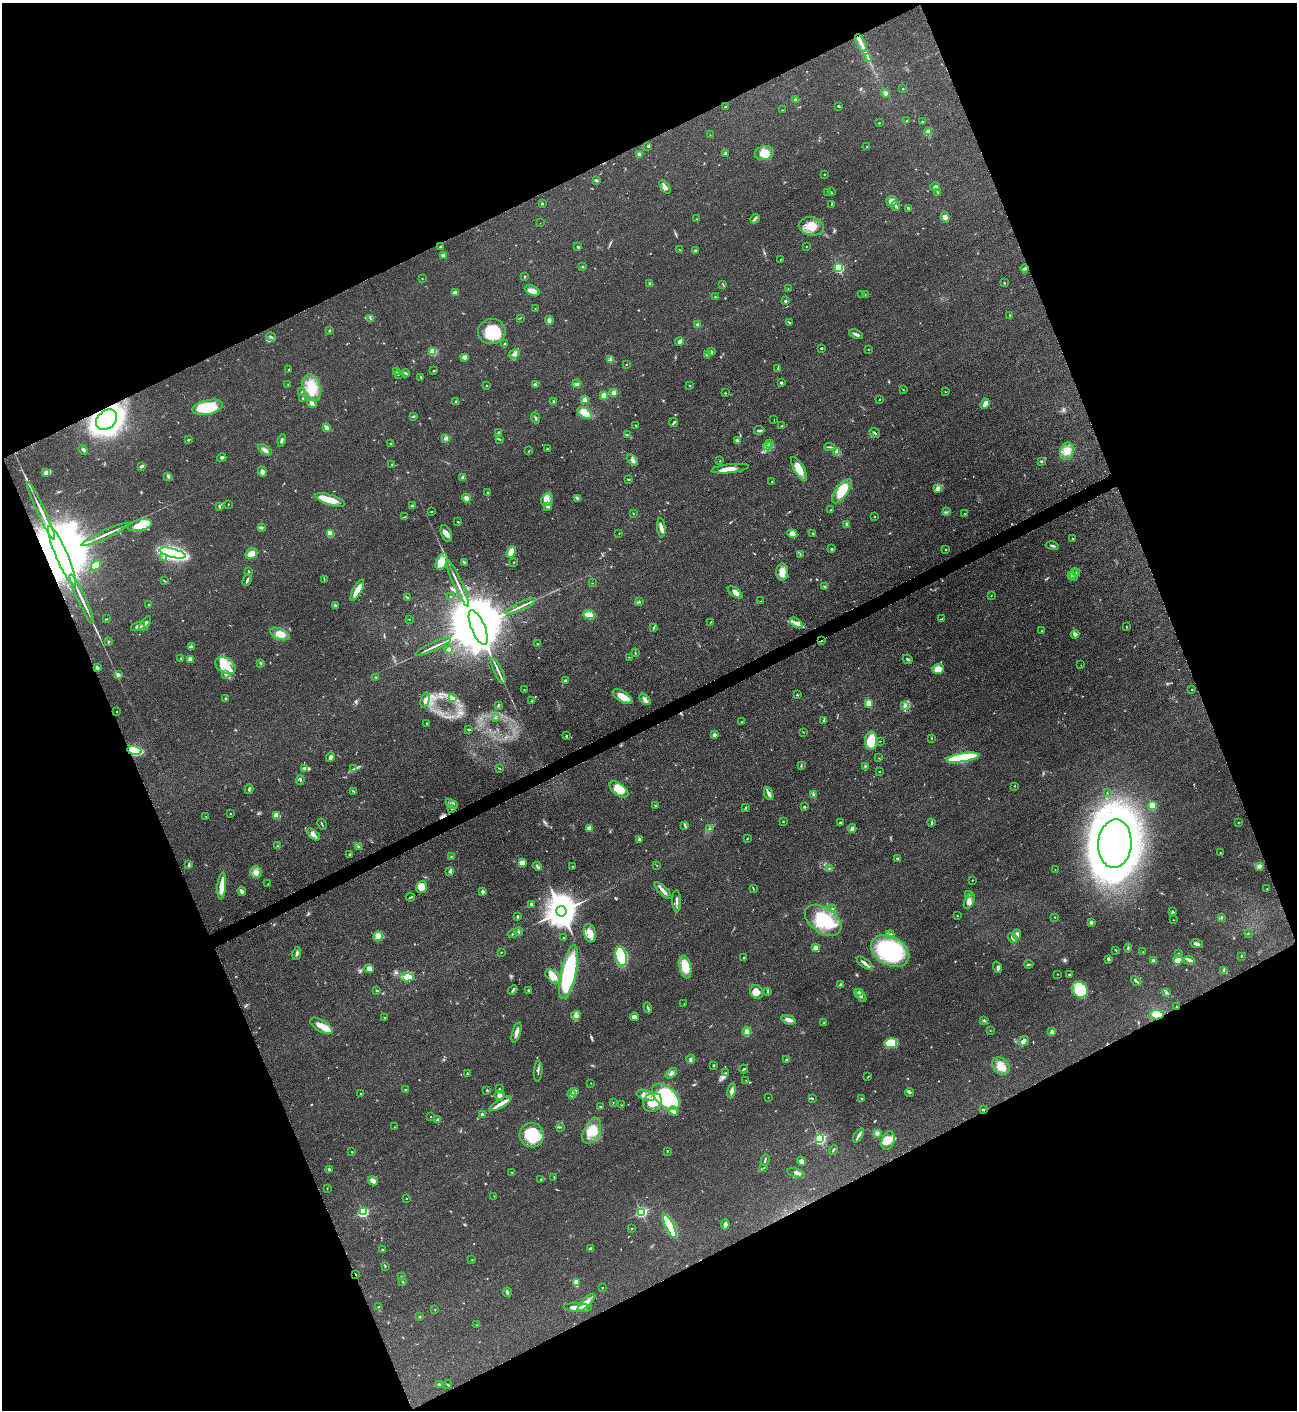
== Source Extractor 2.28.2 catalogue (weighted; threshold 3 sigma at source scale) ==
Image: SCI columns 163-5342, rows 7-5637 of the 5639 x 5648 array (HDU 1 of 3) = the unmasked area's bounding box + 8 px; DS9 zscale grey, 4 x 4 block average (1 PNG px = mean of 4 x 4 image px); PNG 1299 x 1412 px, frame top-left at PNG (2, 3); each listed source drawn as its Kron ellipse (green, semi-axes under 4 px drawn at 4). Shown black and unused: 44% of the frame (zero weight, under 3 of 5 exposures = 1% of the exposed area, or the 3 px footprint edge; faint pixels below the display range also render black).
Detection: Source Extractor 2.28.2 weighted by HDU 2 'WHT'. Background 0.0918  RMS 0.0067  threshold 0.0301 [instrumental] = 3 sigma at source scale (4.5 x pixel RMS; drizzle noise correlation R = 1.50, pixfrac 1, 0.05/0.05 arcsec/px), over >= 5 px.
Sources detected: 623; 2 too faint to see at this stretch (4 x 4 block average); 3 inside a brighter object's white glare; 5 cosmic-ray / hot-pixel residue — neither listed nor drawn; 4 coinciding with a brighter row at this scale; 34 inside a brighter listed object's ellipse — not listed separately; of the other 575, all 500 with FLUX_AUTO >= 1.36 (the completeness limit of this list) listed and drawn (75 fainter detections not listed), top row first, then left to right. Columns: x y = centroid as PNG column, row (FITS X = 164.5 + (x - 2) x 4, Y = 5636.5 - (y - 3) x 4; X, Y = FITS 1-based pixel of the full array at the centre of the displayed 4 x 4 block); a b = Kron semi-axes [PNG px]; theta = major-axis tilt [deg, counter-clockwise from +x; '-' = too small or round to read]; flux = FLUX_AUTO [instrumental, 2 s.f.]
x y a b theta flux
861 43 9 3 -63 28
868 57 2 2 - 1.6
903 89 2 2 - 7.8
886 93 4 3 - 8.2
795 100 2 2 - 31
725 106 2 2 - 6.2
838 106 3 2 - 3.8
782 110 2 2 - 1.9
906 121 2 2 - 2.4
923 122 3 2 - 4.1
879 123 2 2 - 4.2
928 132 4 4 - 11
710 135 2 2 - 1.5
648 146 3 2 - 3.7
867 146 2 2 - 2
726 153 4 2 - 5.4
764 153 9 7 13 57
640 155 4 3 - 8.8
824 174 2 2 - 4.7
596 180 3 2 - 5.6
665 187 8 3 -57 16
935 187 5 3 - 11
831 192 3 2 - 3.2
938 192 4 2 - 3.7
828 193 2 2 - 2.1
892 201 5 5 - 24
542 203 2 2 - 5.1
831 205 3 2 - 2.2
896 206 5 2 - 7.6
909 208 3 2 - 7.6
945 217 5 4 - 15
696 219 2 2 - 1.6
755 219 5 3 - 7.3
540 223 2 2 - 1.6
811 226 12 9 -13 62
577 246 2 2 - 1.9
806 246 2 2 - 1.4
440 247 2 2 - 5.2
680 250 2 2 - 1.4
695 250 2 2 - 4.5
443 256 2 2 - 69
780 259 2 2 - 2
582 267 2 2 - 2.8
839 268 2 2 - 480
1025 269 4 2 - 8
525 277 2 2 - 2.1
422 278 2 2 - 1.9
1004 283 2 2 - 2
649 284 3 2 - 2.7
723 284 3 2 - 2.9
788 289 2 2 - 1.4
532 290 8 4 -22 24
455 293 2 2 - 60
862 294 2 2 - 2.3
865 295 2 2 - 2
715 297 3 2 - 3.6
785 301 2 2 - 5.3
535 308 2 2 - 1.7
1010 315 3 2 - 2.1
370 318 3 2 - 3.3
520 318 2 2 - 1.8
549 320 4 3 - 12
789 323 3 2 - 3.7
697 325 2 2 - 40
329 330 3 2 - 3.8
492 332 14 12 8 120
856 334 7 2 -23 13
271 337 5 2 - 6.6
680 342 4 3 - 13
505 344 3 2 - 3.1
821 348 2 2 - 4.6
868 349 2 2 - 1.6
433 351 2 2 - 220
711 352 2 2 - 26
514 354 6 4 28 14
708 355 3 3 - 6.4
464 357 3 3 - 17
611 360 4 2 - 6.7
626 365 2 2 - 1.7
778 368 3 2 - 3.1
289 369 3 2 - 2.4
397 371 3 2 - 3.9
434 371 4 2 - 4
405 373 4 2 - 4.5
398 375 2 2 - 2.2
421 377 2 2 - 2
781 383 3 2 - 4.9
288 384 2 2 - 1.8
577 384 4 4 - 11
535 385 3 2 - 11
487 386 2 2 - 1.7
690 386 2 2 - 2.7
312 388 14 9 -72 99
903 389 2 2 - 2.2
302 392 2 2 - 3.6
945 392 2 2 - 1.5
614 393 3 3 - 11
725 393 2 2 - 2.5
604 395 2 2 - 130
303 398 3 2 - 3.6
880 399 2 2 - 2.4
585 400 2 2 - 120
554 401 3 2 - 7.3
456 402 3 2 - 4.4
312 403 5 4 - 12
985 404 5 3 - 31
208 407 15 7 12 180
585 413 8 4 -35 56
413 416 3 2 - 5.9
535 418 6 2 -65 6
107 420 12 9 40 1800
774 420 2 2 - 1.4
674 422 5 2 - 4.9
636 425 3 2 - 3.6
782 426 3 2 - 3.8
327 428 4 2 - 29
759 430 5 3 - 7.2
499 432 2 2 - 2.2
875 433 5 2 - 5.1
627 434 3 2 - 2.1
446 438 3 2 - 5.5
499 439 4 2 - 3.7
188 440 2 2 - 5.1
282 440 6 3 76 8.2
737 441 3 3 - 8
391 443 3 2 - 3.4
770 443 2 2 - 2
768 446 4 2 - 9.1
829 447 5 2 - 5.2
547 449 3 2 - 2.8
83 450 5 2 - 6.7
265 450 7 3 -34 13
529 451 2 2 - 1.4
1067 451 9 7 76 36
837 452 2 2 - 130
222 458 5 3 - 6.4
632 460 6 3 -44 9.8
720 461 2 2 - 2.3
1041 461 3 2 - 4
392 464 2 2 - 1.9
142 466 3 3 - 9.9
730 469 19 4 7 45
799 469 13 5 -61 55
262 472 5 4 - 11
46 473 4 2 - 6.5
168 476 2 2 - 3.2
463 477 3 2 - 13
628 479 2 2 - 4.5
772 482 2 2 - 2.5
938 488 4 3 - 9.6
842 491 14 6 53 91
487 493 2 2 - 5.6
466 498 5 3 - 22
578 498 4 2 - 5.3
330 500 15 5 -17 67
547 500 7 5 50 26
228 504 2 2 - 1.7
412 506 3 2 - 8.2
220 507 4 2 - 5.2
547 507 2 2 - 2.1
831 510 2 2 - 2.2
41 511 32 2 -65 47
431 511 2 2 - 2.6
946 512 3 2 - 3.2
633 513 2 2 - 1.7
964 513 2 2 - 1.4
875 516 2 2 - 1.5
405 517 2 2 - 2.6
458 522 2 2 - 2.8
847 524 3 2 - 16
140 525 13 5 13 46
261 528 2 2 - 3.1
661 528 9 3 -84 17
330 533 4 3 - 45
619 533 2 2 - 1.7
446 534 9 5 -67 23
792 534 5 3 - 16
813 534 3 2 - 2.1
105 535 26 2 25 33
1072 539 3 2 - 2.7
1052 546 7 2 -13 6.6
832 549 3 2 - 5
946 549 2 2 - 4.5
511 552 6 4 68 54
173 553 14 4 -14 1100
251 554 6 5 - 30
800 555 2 2 - 2.3
62 556 32 6 -67 140000
164 558 2 2 - 5.1
442 562 9 5 69 63
464 562 3 2 - 5.2
514 562 2 2 - 2.6
96 565 6 4 38 26
248 571 2 2 - 3.4
782 572 8 6 86 31
1077 572 2 2 - 2.5
1071 575 2 2 - 2.2
1074 575 7 2 75 7.1
324 579 3 2 - 2.4
247 580 6 2 65 8.5
165 581 2 2 - 1.4
457 583 26 2 -65 27
592 583 2 2 - 1.4
824 587 2 2 - 3.1
357 590 12 4 62 55
735 592 8 4 -35 20
451 596 2 2 - 2.5
991 596 2 2 - 1.4
407 597 4 2 - 5.4
82 599 27 2 -65 38
761 601 2 2 - 1.6
639 602 4 2 - 2.8
148 605 3 2 - 1.8
335 605 3 2 - 7.3
521 606 16 2 25 18
589 615 6 4 -8 40
107 619 2 2 - 2.5
409 619 2 2 - 1.4
942 619 4 2 - 4
710 622 2 2 - 1.5
145 623 8 2 57 9.8
796 623 7 3 -36 19
138 626 7 4 20 17
478 627 19 7 -68 78000
654 627 4 2 - 4.6
1126 627 3 2 - 1.8
1041 631 3 2 - 3.6
280 634 10 5 -21 36
1075 634 4 2 - 29
821 641 2 2 - 3.9
108 642 3 2 - 3.4
537 644 2 2 - 4.1
191 647 2 2 - 52
433 647 19 2 24 19
449 649 4 2 - 6.4
635 653 3 2 - 2.1
629 657 2 2 - 1.6
181 658 2 2 - 3.4
190 659 4 3 - 15
908 659 5 2 - 6.3
261 663 2 2 - 3
1081 665 2 2 - 1.6
225 666 11 7 -31 77
97 668 4 2 - 8
938 669 6 5 - 37
498 671 14 2 -65 19
118 674 4 3 - 9.8
225 674 4 3 - 8.5
376 677 3 2 - 3.5
565 680 2 2 - 18
524 689 2 2 - 1.4
1192 690 2 2 - 2.7
797 695 3 2 - 3.1
622 697 11 5 -33 47
453 698 3 2 - 4.9
225 699 2 2 - 2.9
645 699 6 3 -46 11
425 700 8 4 75 19
532 701 2 2 - 3
869 703 2 2 - 170
498 705 3 2 - 4.2
904 706 2 2 - 2.6
117 711 2 2 - 2.3
495 718 2 2 - 2.4
824 721 2 2 - 2.4
742 722 3 2 - 2.2
427 723 2 2 - 6.4
469 729 3 2 - 2.8
803 732 3 2 - 1.9
714 735 2 2 - 15
566 736 3 2 - 5
931 738 2 2 - 2.7
871 741 9 6 89 97
880 741 2 2 - 1.4
134 751 7 4 -9 160
330 757 5 3 - 13
879 758 2 2 - 1.6
963 758 17 4 9 310
801 766 3 2 - 4.2
865 767 4 2 - 4.6
305 768 4 3 - 7.8
499 768 2 2 - 1.7
354 769 3 2 - 4
879 771 2 2 - 4.6
300 780 5 2 - 4.1
1014 786 2 2 - 2.1
249 789 5 2 - 6.5
619 790 11 6 -37 67
353 791 2 2 - 2
1107 793 2 2 - 1.5
769 794 7 3 -68 15
813 795 3 3 - 5.4
452 804 6 3 -27 9.8
655 806 3 2 - 2.7
1152 806 2 2 - 290
805 807 3 2 - 4
746 808 3 2 - 3.4
451 809 2 2 - 1.9
230 813 2 2 - 1.9
276 815 4 3 - 31
206 817 2 2 - 1.7
783 821 2 2 - 2.3
931 822 4 2 - 4.1
840 823 2 2 - 14
1238 823 2 2 - 1.5
322 824 6 2 -64 4
685 826 3 2 - 4.9
589 828 4 3 - 12
852 828 4 3 - 8.9
710 829 3 2 - 3.3
313 834 8 3 -39 16
747 839 3 2 - 2.1
639 840 3 3 - 5.6
1115 844 24 16 86 3900
278 846 2 2 - 1.8
359 846 3 2 - 6.9
1220 853 2 2 - 1.4
350 854 3 2 - 4.5
451 856 2 2 - 2.3
898 859 3 2 - 7.5
522 863 4 4 - 31
189 865 2 2 - 3.5
657 865 2 2 - 1.4
537 866 5 2 - 6.4
572 866 2 2 - 1.5
1259 866 3 3 - 6.6
829 868 2 2 - 2
1055 870 2 2 - 1.7
450 871 4 2 - 5.9
256 872 6 5 - 19
972 880 2 2 - 1.6
268 884 2 2 - 2.6
222 886 13 4 85 52
421 887 6 5 - 35
753 888 2 2 - 1.9
1267 889 2 2 - 1.4
242 891 4 2 - 11
483 891 2 2 - 27
663 891 11 3 -44 19
968 895 3 2 - 4.2
410 897 5 2 - 4.7
677 901 11 2 -88 12
969 901 8 4 65 21
531 904 3 2 - 7.4
832 908 2 2 - 3.1
561 911 5 5 - 10000
1173 911 3 2 - 3.3
957 916 2 2 - 2
517 917 3 2 - 3.9
1055 917 2 2 - 2.2
1221 918 3 2 - 5
823 920 20 12 -34 200
1174 920 2 2 - 1.9
1091 922 2 2 - 42
518 932 4 2 - 4.7
590 933 9 6 -76 36
1248 933 2 2 - 2.2
512 934 4 2 - 3.7
890 934 4 3 - 8.2
1017 934 5 3 - 22
378 936 4 4 - 17
563 938 2 2 - 4.8
1013 938 5 2 - 12
1197 944 6 3 -12 13
815 948 2 2 - 92
1128 948 4 2 - 4.9
1115 950 3 2 - 2
890 951 20 14 -29 530
1143 951 2 2 - 1.5
501 952 2 2 - 2
297 953 6 2 80 9.2
1178 953 2 2 - 2.4
621 956 10 5 -78 470
1241 956 2 2 - 2.5
744 958 2 2 - 2.4
1108 959 3 3 - 6.8
1178 960 5 4 - 22
1189 960 6 3 -4 11
1154 961 2 2 - 13
865 963 9 3 -37 17
1029 964 5 2 - 4.1
685 967 11 6 -80 69
997 967 5 3 - 8
369 969 4 4 - 22
1224 970 4 3 - 8
569 972 27 7 78 370
1057 974 2 2 - 1.4
1069 974 3 2 - 3.8
407 977 7 3 -2 19
553 977 9 5 -35 50
1136 981 6 2 -39 6.9
841 985 3 3 - 13
513 990 5 2 - 5.7
528 990 2 2 - 4.9
1080 990 9 7 -38 180
377 991 2 2 - 4.2
768 991 2 2 - 2.8
757 992 7 6 - 31
860 992 4 3 - 19
1166 993 3 2 - 3.2
860 995 7 3 -49 16
684 1004 2 2 - 1.4
1176 1006 2 2 - 2
648 1008 5 2 - 7.3
1157 1015 7 4 -5 49
576 1016 5 4 - 15
634 1017 4 3 - 29
384 1018 2 2 - 1.8
789 1020 7 3 -17 20
984 1021 2 2 - 2
824 1023 2 2 - 2.4
321 1026 12 5 -31 45
990 1030 2 2 - 1.5
517 1032 10 3 74 22
747 1032 4 3 - 19
1052 1032 4 3 - 10
1023 1041 5 4 - 15
891 1043 6 5 - 100
691 1059 5 2 - 6.5
787 1060 3 2 - 4
714 1065 2 2 - 3.2
1001 1066 10 7 -42 43
744 1069 4 2 - 6.3
538 1071 10 2 86 8.8
467 1073 3 2 - 2.6
671 1073 6 3 41 11
725 1073 2 2 - 3
868 1077 2 2 - 1.7
746 1080 2 2 - 1.6
591 1083 2 2 - 1.4
405 1089 3 2 - 3.8
499 1089 2 2 - 3.4
487 1090 2 2 - 3.9
574 1091 4 3 - 15
732 1091 7 3 79 16
910 1092 4 3 - 6.1
361 1093 2 2 - 4.1
572 1094 4 3 - 13
499 1095 5 4 - 11
646 1095 9 5 -19 32
666 1097 16 10 -43 450
768 1097 2 2 - 2
812 1098 2 2 - 3.4
862 1099 3 2 - 5.8
652 1102 10 9 - 74
613 1103 3 2 - 2
501 1104 12 4 30 27
622 1105 2 2 - 1.4
600 1107 3 2 - 5.1
983 1109 2 2 - 4.4
673 1111 5 3 - 20
482 1114 2 2 - 17
431 1116 2 2 - 1.5
438 1120 2 2 - 34
395 1127 2 2 - 1.9
560 1127 3 2 - 2.4
592 1131 14 8 62 62
877 1133 3 2 - 4.8
532 1135 12 12 - 130
858 1136 8 3 60 11
820 1138 2 2 - 770
888 1141 10 6 72 37
833 1150 5 2 - 4.9
667 1151 2 2 - 2.9
352 1152 2 2 - 2.3
765 1160 6 2 77 4.9
802 1161 4 4 - 15
764 1168 2 2 - 1.6
329 1169 3 2 - 6.6
511 1172 2 2 - 1.7
796 1173 9 3 -18 12
554 1177 3 2 - 2.2
541 1179 2 2 - 2.1
373 1181 5 3 - 25
327 1188 2 2 - 1.4
494 1196 2 2 - 1.6
406 1198 2 2 - 1.6
363 1212 2 2 - 490
641 1212 2 2 - 610
725 1224 5 3 - 11
670 1226 13 4 -65 260
631 1228 2 2 - 2.3
591 1249 4 3 - 8.3
382 1250 2 2 - 3.2
472 1260 2 2 - 1.7
385 1266 2 2 - 2.5
356 1274 3 2 - 2
401 1276 2 2 - 3.7
403 1282 3 2 - 3.2
576 1283 4 3 - 25
602 1288 2 2 - 2
507 1292 5 2 - 7.3
586 1303 11 4 45 33
378 1307 2 2 - 5.3
577 1308 14 3 -4 49
435 1310 2 2 - 1.6
420 1317 2 2 - 3.2
477 1325 3 2 - 1.9
439 1384 3 2 - 3.4
448 1384 4 2 - 3.5
Overlapping masked pixels (flux is a lower limit): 7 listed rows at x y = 107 420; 62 556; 821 641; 134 751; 1176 1006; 1157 1015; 356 1274
Diffuse or blended objects may show on this block-average render without a row.